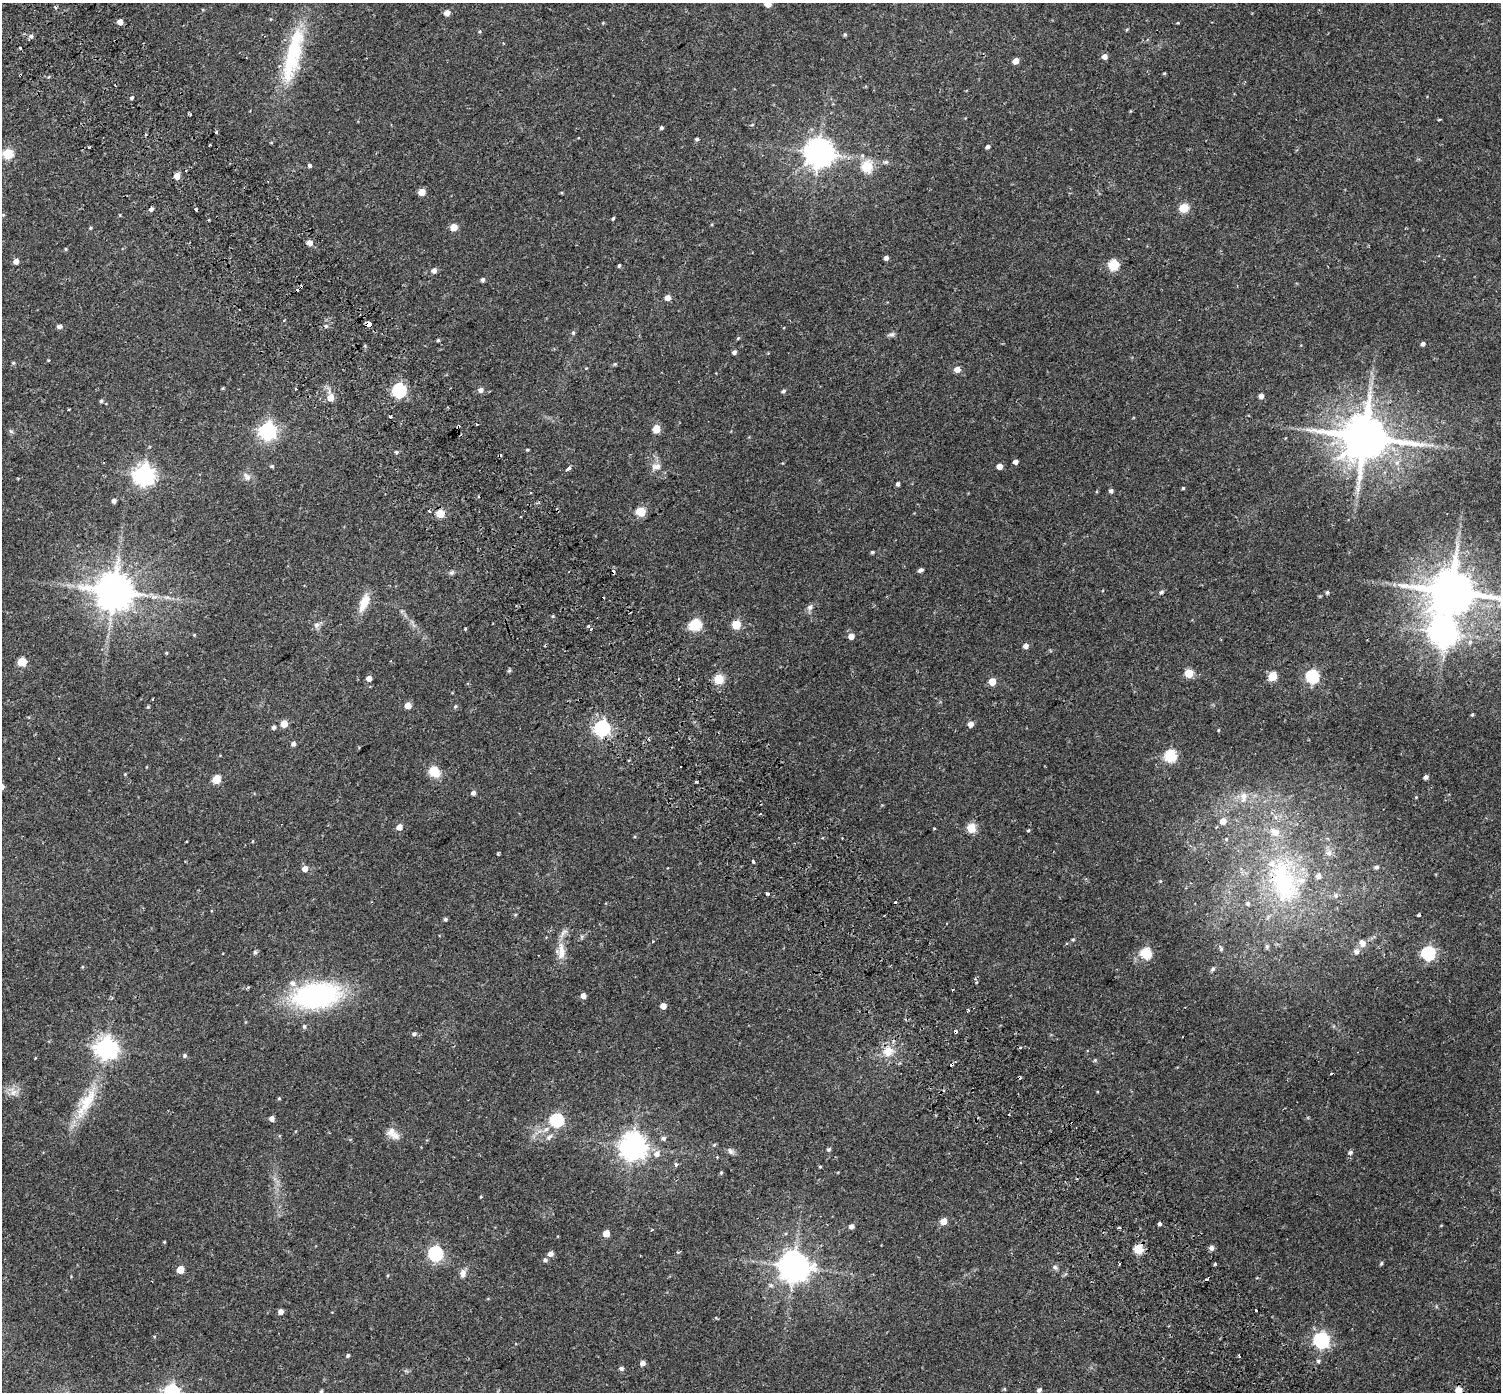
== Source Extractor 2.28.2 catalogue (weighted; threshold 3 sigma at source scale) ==
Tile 11 of 4 x 4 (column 3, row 3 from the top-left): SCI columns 3069-4567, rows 1631-3020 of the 6143 x 6102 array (HDU 1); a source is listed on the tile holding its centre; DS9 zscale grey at full resolution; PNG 1503 x 1394 px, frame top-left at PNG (2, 3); no overlay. Shown black and unused: <1% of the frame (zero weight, under 2 of 3 exposures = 5% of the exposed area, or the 3 px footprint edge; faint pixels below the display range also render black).
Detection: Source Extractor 2.28.2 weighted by HDU 2 'WHT'; one run over the whole footprint, this tile lists its part. Background 0.0598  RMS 0.0046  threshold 0.0206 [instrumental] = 3 sigma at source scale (4.5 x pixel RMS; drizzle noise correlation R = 1.50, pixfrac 1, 0.0396/0.0396 arcsec/px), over >= 5 px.
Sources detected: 244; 24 cosmic-ray / hot-pixel residue — not listed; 6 inside a brighter listed object's ellipse — not listed separately; the other 214 listed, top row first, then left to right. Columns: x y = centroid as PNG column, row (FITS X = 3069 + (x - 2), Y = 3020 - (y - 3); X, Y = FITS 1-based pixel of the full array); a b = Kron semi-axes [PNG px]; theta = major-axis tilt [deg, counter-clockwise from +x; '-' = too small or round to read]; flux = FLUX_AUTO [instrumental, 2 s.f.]
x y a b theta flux
768 4 5 5 - 3.7
447 13 5 5 - 3.2
120 21 4 4 - 3.2
603 23 4 4 - 0.35
1178 23 3 2 - 0.5
845 35 4 4 - 0.61
31 36 6 5 - 1.2
20 48 3 3 - 2.3
293 55 74 18 76 33
1105 57 5 5 - 2.5
1016 61 5 5 - 3.8
1164 73 5 3 - 0.44
20 75 3 3 - 1.3
132 98 4 4 - 0.65
752 125 5 3 - 0.36
661 127 4 4 - 0.73
216 132 3 3 - 0.93
697 139 4 4 - 0.78
209 145 3 2 - 0.74
89 147 3 2 - 0.53
988 147 5 4 - 1.1
819 153 9 9 - 580
8 154 5 5 - 27
886 162 7 5 16 0.91
309 165 4 4 - 1.1
867 167 6 5 - 28
177 176 5 5 - 4
422 192 5 5 - 5.8
1184 208 5 5 - 18
151 209 5 4 - 1.2
195 209 4 3 - 1.7
613 218 5 3 - 0.52
209 220 3 2 - 0.49
454 227 5 5 - 7.1
90 228 4 4 - 0.46
310 243 5 5 - 2.7
65 249 5 3 - 0.44
886 258 4 4 - 1.5
16 261 5 4 - 2.9
619 265 5 3 - 0.56
1113 265 5 5 - 28
434 270 5 5 - 1.9
483 280 5 4 - 1
667 298 5 5 - 3.3
369 324 4 4 - 7.3
59 326 5 4 - 1.6
326 326 6 4 0 0.7
573 333 6 5 - 0.63
892 334 9 5 15 1.1
738 338 5 4 - 0.43
438 340 5 4 - 0.5
1423 344 5 4 - 1.2
734 352 5 5 - 1.1
13 363 5 4 - 0.51
615 364 5 4 - 0.48
957 369 5 5 - 3.4
399 390 6 6 - 71
481 390 5 5 - 1.8
783 391 5 4 - 0.9
1261 396 5 5 - 2
330 398 5 5 - 4.8
101 401 5 4 - 0.71
458 426 3 3 - 3.5
656 429 5 5 - 10
11 431 7 4 -2 0.71
267 431 7 6 - 140
1365 437 14 12 9 2100
396 452 5 4 - 0.66
1015 462 4 4 - 1.8
272 466 5 4 - 0.53
657 466 13 8 8 2.6
999 466 4 4 - 3.7
568 468 6 3 39 2.5
144 474 7 7 - 240
247 476 12 7 -42 2
898 484 4 3 - 1.1
1183 488 3 3 - 0.45
1111 491 5 4 - 1
531 493 3 3 - 0.41
114 501 4 4 - 1.4
641 512 6 5 - 17
440 513 5 5 - 12
873 552 5 4 - 0.63
921 570 5 3 - 2.6
452 573 7 6 - 0.93
114 591 10 10 - 1300
1452 591 15 12 -2 2100
1161 592 6 5 - 0.75
1327 592 5 4 - 0.64
364 603 22 9 68 7.2
810 607 8 7 - 1.4
553 616 5 3 - 0.44
316 625 8 7 - 1.5
695 625 6 6 - 38
736 625 6 5 - 12
588 626 4 3 - 0.69
465 629 4 3 - 0.39
1443 633 10 9 - 460
851 636 5 5 - 3.1
1470 642 6 6 - 1
1026 646 5 5 - 2.2
166 653 4 3 - 0.38
22 662 5 5 - 16
509 671 5 5 - 0.59
1189 673 5 5 - 15
1272 676 5 5 - 16
1312 676 6 6 - 54
369 678 5 4 - 2.7
719 679 5 5 - 21
992 682 5 5 - 8.1
408 706 5 5 - 4.5
455 706 5 5 - 0.57
148 707 5 4 - 0.45
1472 715 4 3 - 0.54
284 724 5 5 - 6.3
971 724 5 4 - 2.8
274 727 4 4 - 0.91
602 728 6 6 - 110
1218 730 5 3 - 0.31
293 744 5 5 - 1.3
1171 756 6 6 - 40
628 760 3 2 - 0.58
434 772 13 10 -46 7.2
1426 777 5 4 - 1
216 779 5 5 - 12
697 782 3 2 - 0.49
473 793 5 5 - 1.3
1244 797 13 10 86 4
1416 797 3 3 - 0.31
1223 821 6 6 - 3.8
399 827 5 5 - 3.4
971 828 5 5 - 17
1028 830 4 3 - 0.46
1226 839 5 4 - 0.48
1329 853 10 8 33 2.2
753 862 4 3 - 1.8
1376 867 5 4 - 1.1
305 869 5 5 - 3
1284 881 74 38 -77 69
767 894 3 3 - 1.5
1335 895 6 5 - 0.91
895 902 3 3 - 1.2
1248 903 7 6 - 0.98
515 915 5 4 - 0.43
1419 915 3 3 - 1
445 919 5 4 - 0.7
1073 939 5 3 - 0.45
1362 943 11 9 -69 2.6
1221 949 6 5 - 0.69
561 951 22 12 -87 5.8
255 952 5 5 - 0.71
1356 952 8 7 - 1.5
1146 953 6 6 - 32
1428 953 6 6 - 73
1213 969 7 5 51 0.92
976 982 4 3 - 0.45
248 987 4 3 - 0.55
316 996 49 26 8 70
583 996 4 4 - 2.8
663 1006 4 4 - 4
968 1010 3 3 - 0.56
304 1026 6 5 - 0.72
414 1034 6 5 - 0.92
106 1048 7 7 - 280
888 1052 14 13 - 6
185 1055 5 5 - 0.8
1095 1060 5 4 - 0.46
13 1092 11 9 -52 2.9
279 1098 4 4 - 0.45
86 1103 51 15 62 17
272 1118 5 4 - 2.1
556 1120 6 6 - 63
395 1136 13 11 -25 2.9
549 1137 12 6 44 1.7
663 1138 6 5 - 1
714 1145 5 4 - 0.52
633 1146 8 8 - 480
829 1149 5 4 - 0.76
730 1151 9 7 -62 1.3
1350 1152 6 5 - 0.98
656 1154 8 7 - 2.4
676 1165 5 4 - 0.83
820 1167 5 3 - 0.39
721 1172 5 4 - 0.53
481 1197 4 3 - 0.31
943 1221 5 5 - 5.6
1159 1223 3 3 - 9.3
851 1227 5 4 - 1.6
1119 1228 3 3 - 0.87
606 1233 5 5 - 5.8
164 1242 3 3 - 0.39
1211 1248 6 5 - 1.6
1138 1249 5 5 - 19
435 1253 7 6 - 77
550 1254 5 5 - 2.1
545 1260 5 5 - 0.96
1381 1263 5 4 - 0.54
794 1267 9 9 - 680
1055 1267 7 6 - 1
180 1270 5 5 - 7.5
463 1273 10 7 85 2.2
1256 1310 3 3 - 3.1
281 1312 5 4 - 2.2
1321 1340 7 6 - 100
348 1356 5 4 - 0.76
1239 1356 4 3 - 0.56
1318 1361 5 5 - 0.72
643 1363 5 5 - 1.9
621 1368 5 5 - 1.1
1004 1389 5 4 - 0.42
1039 1390 5 4 - 1.2
1458 1390 5 5 - 4.8
321 1391 4 3 - 0.61
171 1392 6 6 - 120
Overlapping masked pixels (flux is a lower limit): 6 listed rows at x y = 20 75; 369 324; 458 426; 114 591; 1284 881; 1211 1248
Isophote crosses this tile's border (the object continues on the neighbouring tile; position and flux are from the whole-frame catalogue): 5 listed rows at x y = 768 4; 1452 591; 1458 1390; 321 1391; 171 1392